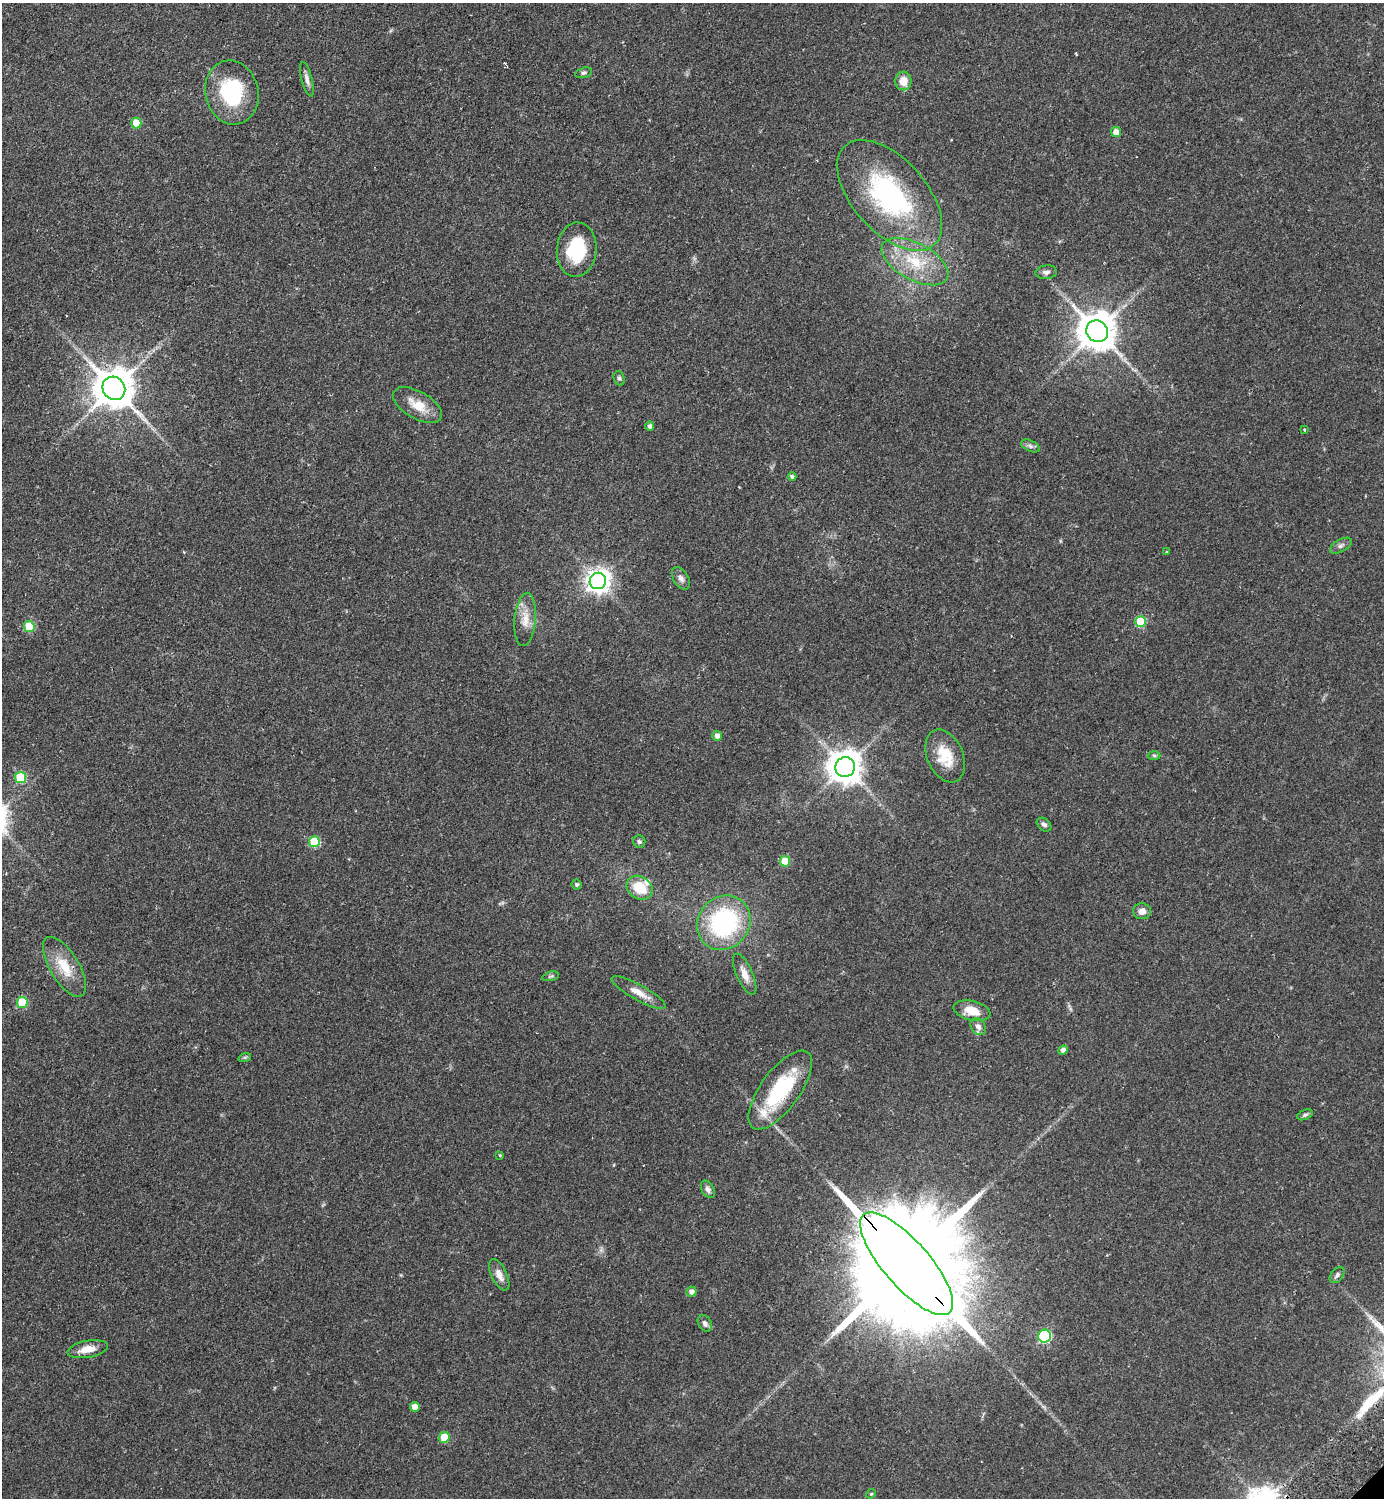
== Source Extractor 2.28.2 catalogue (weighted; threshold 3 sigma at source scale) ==
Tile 11 of 4 x 4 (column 3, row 3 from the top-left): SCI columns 3105-4486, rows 1541-3036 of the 6069 x 6073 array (HDU 1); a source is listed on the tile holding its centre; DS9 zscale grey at full resolution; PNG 1386 x 1500 px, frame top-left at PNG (2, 3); each listed source drawn as its Kron ellipse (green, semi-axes under 4 px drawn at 4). Shown black and unused: <1% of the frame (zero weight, under 2 of 3 exposures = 3% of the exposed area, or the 3 px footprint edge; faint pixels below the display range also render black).
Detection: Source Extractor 2.28.2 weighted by HDU 2 'WHT'; one run over the whole footprint, this tile lists its part. Background 0.142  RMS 0.0068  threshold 0.0305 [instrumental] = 3 sigma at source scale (4.5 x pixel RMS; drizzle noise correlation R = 1.50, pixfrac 1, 0.05/0.05 arcsec/px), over >= 5 px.
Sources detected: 64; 3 inside a brighter listed object's ellipse — not listed separately; the other 61 listed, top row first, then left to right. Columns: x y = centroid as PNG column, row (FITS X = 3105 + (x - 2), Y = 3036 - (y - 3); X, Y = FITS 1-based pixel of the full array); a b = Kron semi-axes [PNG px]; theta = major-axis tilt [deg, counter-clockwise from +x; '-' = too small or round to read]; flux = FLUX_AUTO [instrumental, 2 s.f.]
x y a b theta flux
584 73 8 5 16 1.4
307 79 18 5 -75 3.1
903 81 9 8 - 8.4
232 93 32 26 -77 52
136 123 5 5 - 16
1116 132 5 5 - 6.2
890 195 67 36 -48 110
577 250 27 20 85 34
915 262 36 18 -28 30
1046 272 11 7 6 2.4
1097 331 11 10 - 1900
619 378 7 5 -69 1.4
114 388 12 11 - 2200
418 405 27 13 -30 13
650 426 5 4 - 1.9
1304 429 3 2 - 0.85
1030 446 10 5 -25 1.9
792 476 4 3 - 1.6
1341 546 12 6 29 2.4
1167 552 4 3 - 0.66
681 578 12 7 -58 3.2
598 581 8 8 - 530
525 619 27 10 85 10
1141 622 5 5 - 30
29 627 5 5 - 29
717 736 5 5 - 3.6
945 756 28 18 -67 19
1154 756 6 4 -2 0.92
845 767 10 9 - 1300
21 778 5 5 - 33
1044 825 8 6 -40 2.1
314 842 5 5 - 29
639 842 6 6 - 1.4
785 861 5 5 - 16
577 884 5 5 - 1.5
639 888 14 11 -35 18
1142 911 9 8 - 4.4
724 923 28 25 49 89
64 967 34 14 -59 18
745 974 22 8 -66 6.7
551 976 8 4 14 1.2
639 993 30 7 -29 8.3
22 1002 5 5 - 28
972 1011 19 9 -13 12
978 1027 9 7 -56 2.8
1063 1050 5 4 - 3
245 1057 6 4 18 0.89
780 1090 47 19 54 55
1305 1115 8 5 22 1.4
500 1155 4 3 - 0.71
708 1189 9 6 -61 2.8
907 1264 65 23 -49 33000
499 1275 17 7 -64 5.6
1337 1275 9 6 50 1.9
691 1292 5 5 - 3.2
705 1323 9 6 -57 2.6
1045 1336 6 6 - 70
88 1349 20 8 10 8.6
415 1407 5 5 - 6.5
444 1437 5 5 - 14
871 1494 5 4 - 0.69
Overlapping masked pixels (flux is a lower limit): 1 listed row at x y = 907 1264